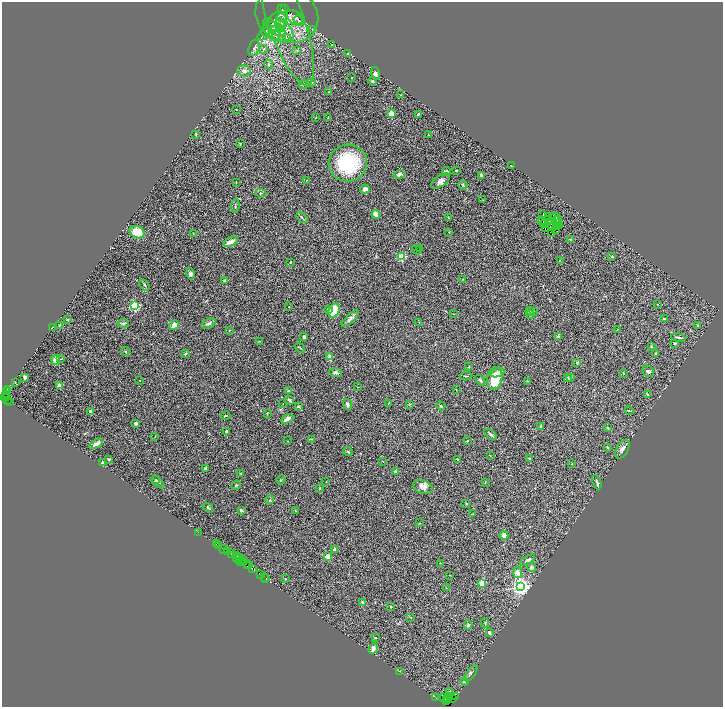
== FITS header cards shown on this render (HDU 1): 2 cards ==
NAXIS1  =                 1441
NAXIS2  =                 1409

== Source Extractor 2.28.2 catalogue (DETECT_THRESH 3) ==
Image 1441 x 1409 px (HDU 1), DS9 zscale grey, zoomed out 1/2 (1 PNG px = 2 x 2 image px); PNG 725 x 709 px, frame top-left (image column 1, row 1409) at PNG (2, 2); each listed source drawn as its Kron ellipse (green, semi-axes under 4 px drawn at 4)
Background 1.08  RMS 0.063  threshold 0.188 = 3 sigma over >= 5 px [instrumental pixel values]
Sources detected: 294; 43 cannot appear on this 1/2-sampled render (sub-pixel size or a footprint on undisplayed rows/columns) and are neither listed nor drawn; the other 251 listed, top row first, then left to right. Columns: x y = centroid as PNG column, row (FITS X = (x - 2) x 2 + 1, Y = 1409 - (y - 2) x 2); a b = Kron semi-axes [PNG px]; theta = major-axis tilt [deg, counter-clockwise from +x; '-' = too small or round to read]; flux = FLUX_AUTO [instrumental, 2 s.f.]
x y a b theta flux
282 9 2 1 - 400
285 9 3 2 - 640
287 15 32 27 -21 330
282 17 5 3 - 15
296 18 10 6 -39 48
298 20 4 4 - 20
277 22 11 8 53 100
286 22 66 18 -71 530
281 23 6 3 -40 17
280 25 7 4 -77 33
274 26 9 3 -13 42
271 30 12 7 -60 100
285 30 13 6 -57 110
312 30 3 2 - 5.2
278 31 8 3 -22 41
265 32 5 2 - 12
262 36 5 2 - 9.2
276 36 4 4 - 20
286 38 4 3 - 15
332 44 3 2 - 5
254 48 8 5 71 35
263 49 4 3 - 15
297 50 4 3 - 13
348 54 2 2 - 4.5
269 65 5 3 - 22
244 71 7 5 -18 46
376 73 6 4 -74 44
352 78 2 2 - 5
372 81 4 3 - 13
312 82 3 3 - 12
303 84 4 3 - 13
329 92 3 2 - 6
401 95 2 1 - 7.3
236 110 3 2 - 4
391 114 2 2 - 360
418 114 3 2 - 15
328 117 4 2 - 6.7
316 118 2 1 - 3.9
196 134 4 2 - 7
428 135 2 2 - 13
240 144 3 2 - 9.4
348 163 19 18 - 760
511 166 3 2 - 8.9
456 170 3 2 - 10
446 171 4 3 - 16
399 174 5 4 - 42
481 175 4 3 - 17
306 180 3 2 - 7.2
441 181 11 5 34 47
236 182 2 1 - 3.6
463 185 4 3 - 15
365 189 5 4 - 39
261 193 6 4 -6 17
483 200 2 1 - 3.5
235 206 7 2 83 11
376 214 4 4 - 65
543 215 3 1 - 8
302 217 6 2 -45 10
448 217 3 2 - 11
549 217 4 1 - 2.9
555 217 2 1 - 0.74
553 218 3 1 - 2.8
548 219 2 1 - 3.7
559 219 2 1 - 17
541 221 2 1 - 1.9
543 221 2 1 - 10
557 221 2 1 - 0.55
544 223 2 1 - 0.35
557 224 2 1 - 5.9
553 226 5 1 - 14
559 226 3 1 - 4.2
556 227 2 2 - 0.64
545 229 2 1 - 2.7
555 230 3 1 - 2.5
137 232 8 6 -24 230
449 232 3 2 - 4
193 233 3 2 - 5.4
551 234 2 1 - 7
570 239 3 3 - 10
231 242 8 3 25 120
420 249 3 2 - 9
416 250 5 3 - 14
612 256 3 2 - 10
401 257 3 3 - 800
560 260 2 2 - 4.7
290 262 3 3 - 6.7
190 274 6 4 -76 26
462 279 2 2 - 4.2
224 280 4 3 - 19
144 285 6 3 -56 16
657 304 2 2 - 4
134 306 3 3 - 1600
289 307 2 1 - 6
329 310 3 3 - 10
334 310 7 5 67 290
530 311 4 2 - 10
533 312 3 3 - 7.5
453 314 3 2 - 4.6
531 315 3 2 - 7
350 319 11 3 44 39
664 319 3 2 - 26
67 320 2 2 - 14
419 322 3 2 - 4.2
123 323 5 4 - 25
209 323 7 3 21 31
59 325 3 3 - 9.4
174 325 5 4 - 55
698 326 3 3 - 15
52 328 2 1 - 7.6
618 329 3 1 - 4
229 330 3 2 - 9.2
558 336 3 3 - 22
304 337 3 3 - 20
678 337 7 2 -13 22
259 341 3 2 - 6.1
675 343 4 3 - 18
651 346 3 2 - 11
300 348 6 2 -38 8.5
125 351 4 3 - 9.5
656 353 3 2 - 14
185 354 4 3 - 11
330 357 2 2 - 300
61 359 4 2 - 9.2
56 360 5 4 - 100
577 363 2 2 - 37
469 367 3 2 - 10
648 371 6 5 - 22
336 373 6 4 -4 28
498 373 7 3 21 110
623 373 3 2 - 5.4
466 376 6 2 13 12
25 377 3 2 - 47
571 377 3 3 - 10
495 378 12 7 78 330
567 378 3 3 - 28
140 380 2 2 - 8.3
480 380 6 3 -51 16
527 381 3 2 - 7.3
15 383 3 2 - 6.3
59 385 2 2 - 160
357 387 2 2 - 3.8
7 389 2 1 - 92
456 389 2 1 - 5.4
7 391 3 2 - 160
288 391 2 2 - 53
647 394 2 2 - 25
5 396 5 2 - 520
7 398 3 1 - 170
8 400 2 2 - 47
289 400 4 2 - 24
10 401 2 2 - 210
283 404 3 1 - 4.1
388 404 2 2 - 4.8
409 404 3 3 - 8.7
347 405 6 4 -72 31
298 406 3 2 - 19
441 406 4 3 - 11
90 411 3 3 - 14
629 411 4 2 - 7.3
267 413 3 2 - 5.3
226 416 5 2 - 9.8
287 419 6 3 29 87
136 423 4 3 - 23
541 426 4 3 - 10
608 428 2 2 - 41
226 431 4 3 - 16
491 434 7 3 -41 25
155 436 3 2 - 5
311 439 3 2 - 6.5
288 441 3 2 - 4.4
467 441 2 2 - 7.6
96 444 7 4 28 41
608 447 3 3 - 15
622 449 10 5 59 54
348 452 5 3 - 20
490 456 3 2 - 4.8
529 458 2 2 - 26
109 459 3 2 - 13
457 459 3 2 - 8.3
383 461 2 1 - 3.4
103 463 2 2 - 100
572 464 3 2 - 7.9
205 468 2 2 - 63
396 471 4 3 - 28
240 473 3 2 - 4.8
155 480 5 4 - 16
281 480 4 2 - 10
158 482 8 4 -46 25
326 482 2 2 - 11
597 482 7 3 -67 21
485 483 4 2 - 7
236 485 5 3 - 13
423 487 10 6 -20 70
320 488 3 2 - 11
270 500 4 3 - 13
466 503 3 2 - 7.3
208 508 6 3 -35 19
241 510 3 2 - 31
295 511 3 2 - 7.3
473 514 4 3 - 9
419 523 3 2 - 4.9
198 532 3 1 - 26
504 535 4 4 - 48
216 544 3 1 - 54
218 546 3 1 - 29
224 549 4 2 - 230
334 550 4 3 - 40
227 552 2 1 - 100
231 554 3 1 - 150
237 556 2 2 - 100
328 557 3 3 - 140
239 558 2 1 - 120
238 559 4 1 - 280
242 560 2 1 - 62
528 560 8 4 32 40
240 561 3 1 - 71
244 563 4 2 - 390
440 563 2 2 - 4.5
249 564 2 1 - 37
248 566 3 1 - 120
531 567 5 3 - 26
252 568 4 2 - 360
517 572 6 4 -80 81
261 574 4 2 - 190
450 575 2 2 - 5.4
265 578 2 1 - 55
266 579 2 1 - 36
285 579 3 2 - 5.8
482 583 2 2 - 320
521 587 4 4 - 6800
446 588 2 2 - 4.1
363 602 3 2 - 26
390 607 2 2 - 9.3
411 618 2 2 - 5.3
485 623 5 2 - 9.7
468 625 4 3 - 17
489 633 4 3 - 27
376 638 2 2 - 6.1
373 649 5 4 - 37
400 671 2 2 - 3.6
471 673 9 2 54 20
465 681 4 3 - 25
450 691 3 3 - 9.7
455 696 3 2 - 110
443 697 4 2 - 130
450 697 2 1 - 800
436 698 2 1 - 150
448 698 3 2 - 140
453 698 2 1 - 100
446 700 2 1 - 610
447 701 2 2 - 590
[43 sub-pixel or undisplayed-footprint detections neither listed nor drawn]